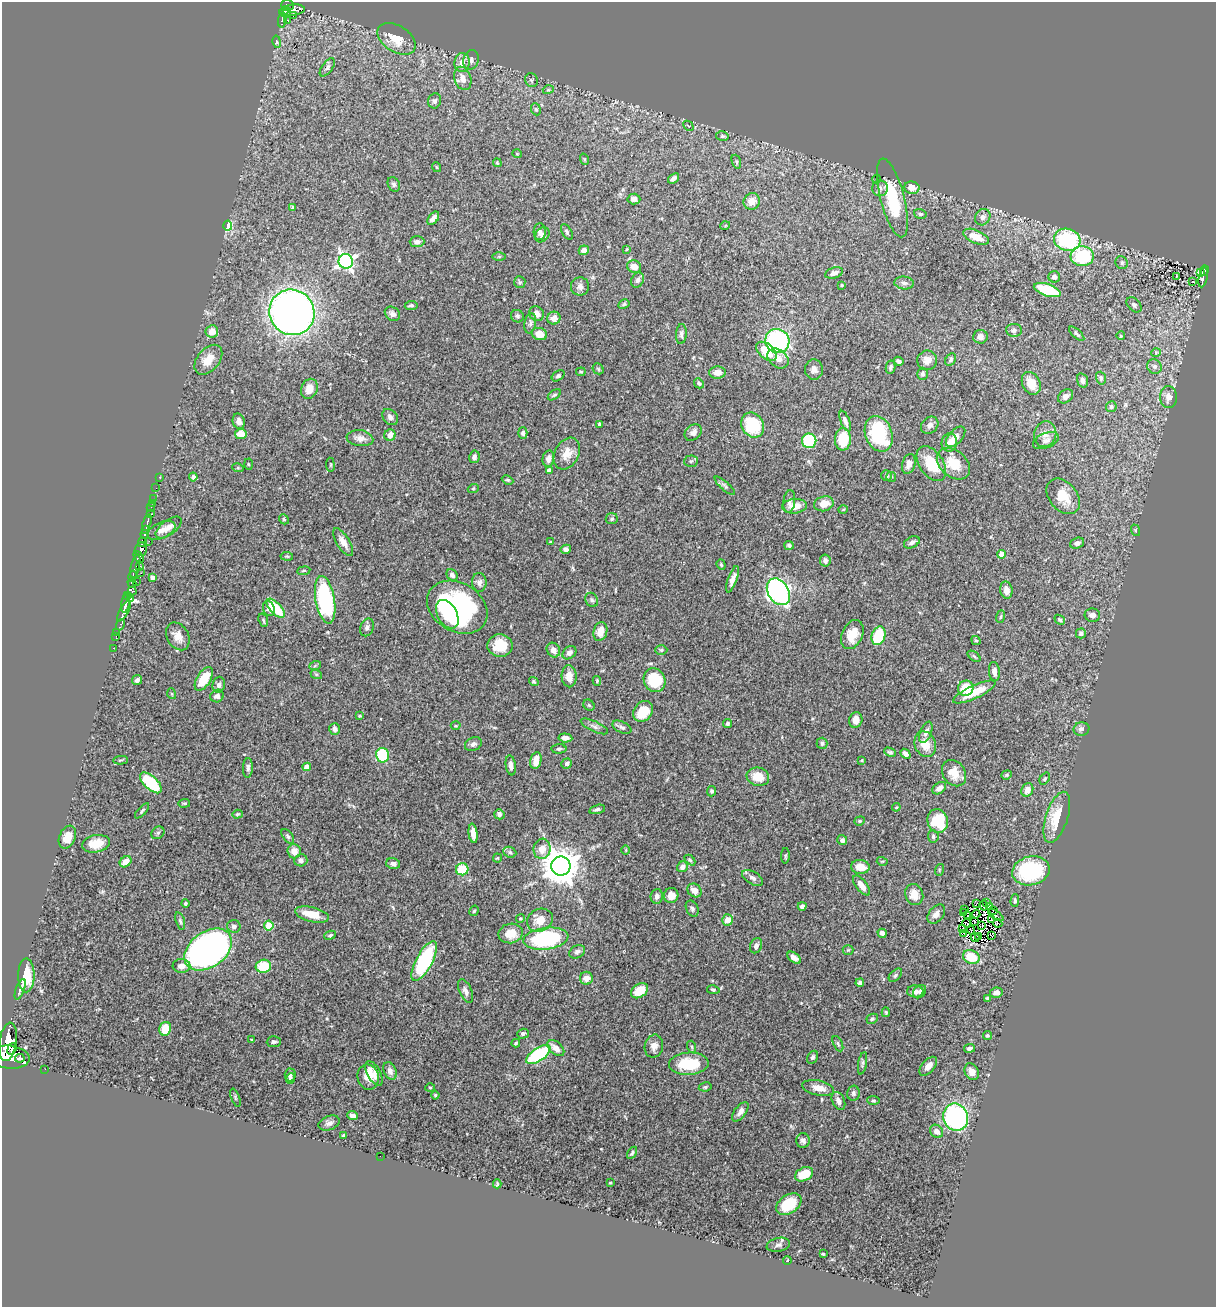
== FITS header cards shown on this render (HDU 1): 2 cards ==
NAXIS1  =                 1214
NAXIS2  =                 1305

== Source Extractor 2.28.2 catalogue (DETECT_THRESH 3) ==
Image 1214 x 1305 px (HDU 1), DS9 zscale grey, 1 PNG px = 1 image px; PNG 1218 x 1309 px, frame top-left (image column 1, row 1305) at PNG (2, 2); each listed source drawn as its Kron ellipse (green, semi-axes under 4 px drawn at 4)
Background 0.779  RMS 0.025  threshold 0.0749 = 3 sigma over >= 5 px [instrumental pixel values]
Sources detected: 422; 6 with non-positive FLUX_AUTO (blend fragments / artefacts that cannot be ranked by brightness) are neither listed nor drawn; the other 416 listed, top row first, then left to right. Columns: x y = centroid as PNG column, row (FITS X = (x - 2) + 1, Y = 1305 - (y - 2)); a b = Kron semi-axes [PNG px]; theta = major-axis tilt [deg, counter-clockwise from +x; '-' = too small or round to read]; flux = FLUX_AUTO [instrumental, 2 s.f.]
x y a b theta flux
288 5 6 5 - 220
292 10 12 5 7 380
284 11 5 3 - 72
287 13 5 3 - 79
293 16 2 2 - 11
282 20 7 3 83 69
287 20 3 2 - 7.3
397 39 21 13 -32 30
277 42 6 4 -77 2.6
471 60 10 7 68 7.3
462 62 9 7 81 14
327 67 10 5 55 4.6
463 78 12 8 -73 15
531 80 7 6 - 2.9
548 90 5 3 - 1.8
435 101 8 6 71 4.9
536 109 6 4 -67 2.6
688 126 6 2 -44 1.4
722 136 6 5 - 2.9
517 154 5 3 - 1.2
584 159 6 3 -71 1.7
736 162 7 4 -71 2.7
497 163 4 3 - 1.7
436 167 5 3 - 1.3
674 178 6 4 38 5.6
877 179 4 3 - 1.4
394 184 8 5 -64 3.9
880 188 8 8 - 6.4
912 188 7 6 - 16
892 198 40 12 -75 99
634 199 6 5 - 8.4
752 201 8 8 - 18
292 207 4 3 - 1.6
920 214 6 5 - 3.7
983 217 8 7 - 7
433 218 7 4 53 8.9
228 226 5 4 - 92
725 226 5 3 - 1.6
540 232 8 6 88 5.9
567 232 8 5 -61 3.3
542 235 8 6 49 6.3
976 237 13 6 -24 30
1067 240 13 11 -17 160
417 242 7 5 2 6.7
626 249 4 3 - 1.6
584 250 5 4 - 8
499 256 6 4 1 2.2
1082 256 11 10 - 96
346 261 7 7 - 490
1122 263 7 6 - 3.6
634 267 7 6 - 14
1204 271 5 4 - 75
834 273 9 5 18 7.9
1201 273 3 2 - 1.1
1177 276 4 3 - 1.3
1054 277 6 6 - 8
1203 277 10 3 78 60
638 280 8 6 64 5.4
520 282 6 5 - 2.9
1193 282 3 2 - 2.8
904 283 9 6 -5 6.6
842 285 4 3 - 1.6
580 286 9 9 - 7.4
1047 290 14 6 -18 65
624 304 6 4 29 2.5
411 305 6 4 7 3.6
1134 305 9 6 -43 4.5
292 312 23 22 - 1100
392 314 8 6 -37 5.6
537 314 8 7 - 10
517 316 6 6 - 3.5
554 318 6 6 - 12
530 323 10 5 80 5.2
1014 330 8 6 -7 4.9
212 331 6 6 - 15
540 334 8 6 -18 19
681 334 10 5 85 4.6
1077 334 9 4 -42 3.1
1121 336 4 2 - 1.1
980 337 7 6 - 6.9
777 341 12 12 - 250
766 351 12 7 -41 39
1156 353 5 4 - 1.9
778 358 12 8 -39 16
951 359 7 5 60 3.7
208 360 17 11 50 24
927 360 10 10 - 14
899 361 5 3 - 4.5
1154 366 7 7 - 5.6
891 367 7 5 78 4.5
598 369 6 5 - 2.4
814 369 10 9 - 8.7
581 372 4 4 - 1.8
717 372 8 6 3 14
922 374 6 5 - 3.9
558 376 7 4 37 3.5
1101 378 6 5 - 4.2
1082 380 7 5 -74 6.1
699 383 5 4 - 3.2
1031 383 12 8 -62 24
309 389 10 8 68 22
554 395 7 3 36 2.3
1065 396 8 6 36 6.7
1169 397 11 8 -89 10
1111 407 5 5 - 3.8
390 417 9 7 -48 6.5
239 421 8 6 -75 9.3
845 421 11 4 -68 7.7
600 424 4 3 - 4.1
753 425 13 11 -60 79
930 425 9 7 47 7.2
523 433 6 5 - 4.4
693 433 9 7 42 9.6
241 434 6 5 - 24
879 434 18 13 -69 110
1045 434 13 11 74 14
390 435 6 5 - 13
956 437 12 6 48 14
360 438 13 8 -7 11
843 439 11 8 88 57
1046 440 13 7 22 9.1
809 441 7 7 - 120
949 442 9 8 - 11
567 454 17 12 62 22
474 457 6 5 - 5.6
548 459 8 5 77 7.7
691 461 7 5 3 3.3
248 464 5 3 - 1.7
909 464 10 6 73 10
931 464 19 12 -56 48
953 464 19 13 -40 37
330 465 7 3 -82 1.9
238 468 6 3 -17 1.6
549 471 4 4 - 5.6
887 476 5 5 - 3.3
159 477 3 2 - 3.5
193 477 4 4 - 4.6
891 477 5 4 - 2.1
507 480 6 4 -25 2.3
725 486 13 4 -42 4.3
156 488 2 2 - 6
473 489 5 3 - 1.6
1063 496 20 14 -50 35
153 499 2 2 - 3.7
789 501 11 6 82 7.8
152 503 2 2 - 4.1
824 504 10 7 14 19
795 506 12 7 6 20
151 507 4 2 - 31
843 510 5 3 - 1.7
150 514 3 3 - 68
284 519 5 4 - 2.5
612 519 6 5 - 3
147 522 8 3 73 190
169 527 15 7 37 11
145 530 3 3 - 86
161 530 15 8 25 11
1135 530 6 3 -72 1.7
145 534 4 3 - 230
149 541 2 2 - 4.2
142 542 5 3 - 140
343 542 16 6 -58 13
550 542 3 3 - 1.4
912 542 8 5 26 5.6
1077 543 7 5 20 5.9
789 545 5 4 - 3
141 549 7 6 - 390
566 549 5 4 - 4.7
1001 554 4 4 - 20
287 556 6 4 -7 2.3
139 557 6 4 -52 160
825 560 6 5 - 5.3
721 565 5 4 - 1.9
135 566 12 4 76 250
140 566 3 3 - 27
304 571 6 3 8 1.8
141 573 2 2 - 4.2
452 575 6 5 - 5
133 576 6 3 78 93
152 577 4 4 - 6.1
733 579 14 4 70 9.2
136 581 3 2 - 17
479 582 9 7 -89 6.7
132 583 5 4 - 180
1006 590 8 6 -81 14
132 591 4 3 - 92
778 592 14 10 -57 410
127 595 3 2 - 42
131 599 3 3 - 64
325 600 24 9 -80 240
592 600 7 6 - 4.2
126 603 9 3 80 330
457 607 32 24 -31 320
276 608 12 5 -47 64
269 609 7 5 -72 7.8
124 611 12 4 60 310
447 614 15 9 -61 32
1092 615 8 6 -12 9.4
1001 617 6 4 71 2.4
263 620 7 4 -71 2.5
1060 620 5 4 - 2.8
120 625 6 3 69 45
367 627 9 6 66 6.1
117 632 2 2 - 3.9
600 632 9 7 74 18
1081 633 5 5 - 3.5
852 635 15 10 65 27
116 636 2 2 - 7.9
178 636 15 10 -62 15
878 636 9 6 73 81
976 641 5 4 - 2.2
500 646 12 11 - 35
113 648 2 2 - 6.5
553 650 7 6 - 13
661 650 6 5 - 2.9
569 653 8 5 41 7.2
974 656 7 3 -37 2.3
315 666 6 3 19 2.3
994 671 9 5 -82 7.6
316 674 6 4 -18 2
569 676 11 7 -87 18
204 679 13 7 58 42
137 680 5 4 - 5.9
654 680 12 10 -62 75
534 681 5 4 - 2.4
597 681 5 4 - 1.9
219 685 8 6 83 5.6
966 688 8 7 - 39
974 692 23 6 25 38
172 694 5 3 - 1.6
217 696 7 6 - 6
589 705 6 5 - 2.6
643 711 11 9 52 37
359 716 3 3 - 1.7
856 720 8 6 76 14
727 724 4 4 - 3.3
456 726 5 3 - 1.5
594 726 15 5 -25 6.7
622 727 10 5 -25 4.8
335 729 6 5 - 7.8
1081 729 8 7 - 6.1
926 732 11 5 68 7.7
565 738 7 4 -5 6.7
822 743 5 5 - 3.5
473 744 9 6 24 5.2
925 744 13 10 -67 25
559 749 7 4 1 3.1
890 752 6 4 -26 2.9
905 754 5 4 - 7.4
383 755 7 6 - 100
120 760 7 3 4 2
862 760 4 3 - 1.5
536 761 8 5 77 19
567 763 5 5 - 4.4
511 765 10 5 -82 7.3
307 767 4 4 - 12
248 768 10 5 87 5.1
954 773 14 11 -56 24
1007 775 5 4 - 2.2
758 777 11 9 -17 30
1045 779 6 4 54 2.4
151 783 13 6 -42 96
939 788 7 5 37 9.4
1027 790 7 5 62 14
712 791 5 4 - 3.7
184 803 6 3 8 1.7
896 807 4 3 - 1.4
597 809 8 4 15 3.9
142 811 9 3 49 2.8
237 814 5 4 - 2.1
499 814 5 5 - 5.2
1057 817 26 11 72 46
860 821 5 4 - 2.3
938 821 12 10 -76 78
158 833 7 5 44 3.3
473 833 10 4 -82 12
288 836 8 5 -53 3.5
933 836 6 5 - 3.8
67 837 12 8 68 20
842 840 5 5 - 5.4
96 844 14 8 10 30
542 849 10 8 82 18
626 850 5 3 - 1.4
294 851 7 6 - 15
510 852 6 5 - 3.7
785 856 8 4 88 2.6
497 858 4 4 - 1.6
301 860 6 6 - 5.9
690 860 6 4 -45 2.6
882 861 5 3 - 1.6
126 862 6 5 - 16
393 864 7 5 -13 6.9
561 866 9 9 - 4000
682 867 6 5 - 7.1
860 867 9 7 -6 22
462 869 6 6 - 52
939 870 6 3 73 1.6
1031 871 19 14 12 130
752 878 11 6 -31 6.7
862 886 12 5 -52 14
694 890 7 6 - 14
914 894 11 9 -70 21
671 895 7 7 - 13
657 896 7 6 - 6.5
1015 901 6 4 89 3.5
186 903 4 4 - 3.3
977 903 3 2 - 1.6
986 903 2 2 - 3.8
984 905 5 2 - 1.4
802 906 4 4 - 5.5
989 907 3 2 - 1.8
692 909 8 6 -62 4.5
965 910 2 2 - 4.3
993 910 3 2 - 2.7
474 911 5 4 - 2.5
963 913 4 2 - 0.6
312 914 17 7 -14 31
936 914 11 7 50 9.4
976 914 4 2 - 1.5
967 915 3 2 - 1.7
996 915 9 2 -35 0.041
520 918 4 4 - 1.8
991 919 3 2 - 2.7
540 920 13 11 29 24
728 920 5 5 - 19
180 921 9 4 -72 3.4
974 922 3 2 - 3.1
967 923 4 2 - 1.9
998 923 5 2 - 2.6
269 925 5 4 - 52
234 926 7 6 - 5.9
982 926 4 2 - 1.6
963 928 2 2 - 1.4
971 930 4 2 - 1.5
511 933 12 10 10 25
882 933 5 4 - 7.6
963 933 3 2 - 1.1
330 935 6 3 23 2.3
979 936 4 3 - 0.46
991 936 3 2 - 1.4
975 938 4 2 - 1.1
546 939 23 11 8 200
756 946 8 6 68 7.9
208 950 26 17 36 690
848 950 5 5 - 2.3
577 952 8 6 32 5.1
971 957 9 6 -26 44
794 958 8 4 -37 7.3
424 961 22 8 62 160
181 966 9 7 -1 11
263 966 8 6 10 56
26 975 17 8 89 32
895 975 8 5 45 3.8
586 978 6 6 - 12
860 983 4 3 - 4.1
20 989 11 3 70 3.4
713 990 6 4 -11 2.5
466 991 13 6 -67 7.1
639 991 9 6 34 32
915 991 8 6 -2 8.9
920 992 7 5 47 6
996 993 6 5 - 8.9
987 998 3 3 - 2.8
886 1012 5 4 - 2.2
872 1019 6 5 - 3.3
165 1029 7 6 - 31
523 1034 6 5 - 3.7
987 1035 4 4 - 2.3
252 1040 3 3 - 1.8
8 1042 19 8 81 1900
274 1042 7 5 4 3.8
516 1043 4 3 - 2
838 1044 8 4 -64 3.1
654 1046 11 9 78 11
692 1047 6 4 -72 2.4
556 1048 10 6 -41 15
969 1048 5 4 - 5.2
12 1049 6 4 71 330
538 1055 14 6 34 120
10 1057 20 11 -6 2000
813 1057 7 5 62 3.6
20 1058 5 3 - 200
862 1063 11 3 80 3.4
689 1064 20 11 3 65
928 1066 11 6 48 11
45 1069 2 2 - 3.7
390 1071 9 6 -66 7.9
972 1072 9 6 -63 9.8
374 1073 13 6 -61 11
290 1075 6 5 - 5.7
368 1077 13 10 -76 18
290 1079 5 4 - 4.1
430 1087 5 3 - 1.7
705 1087 6 4 10 2.8
818 1088 16 7 -12 16
853 1093 7 6 - 4.6
435 1095 4 4 - 2.3
235 1098 9 3 -69 1.9
873 1100 6 4 -5 2.2
838 1101 9 6 -65 8.4
740 1112 11 6 54 7.6
353 1116 5 4 - 7.2
956 1117 14 12 -69 270
329 1123 11 7 21 6.6
937 1131 7 6 - 7.8
344 1135 4 3 - 2.9
803 1140 7 7 - 5.4
632 1153 7 4 58 3.2
380 1156 2 2 - 2.4
804 1174 9 6 25 42
610 1183 4 2 - 1.3
497 1184 4 3 - 2.3
789 1204 14 9 34 53
778 1245 12 7 12 6.1
823 1254 4 3 - 1.7
787 1260 4 4 - 1.5
At the frame edge (FLAGS 8, measured only in part): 1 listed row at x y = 10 1057
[6 non-positive-flux detections neither listed nor drawn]